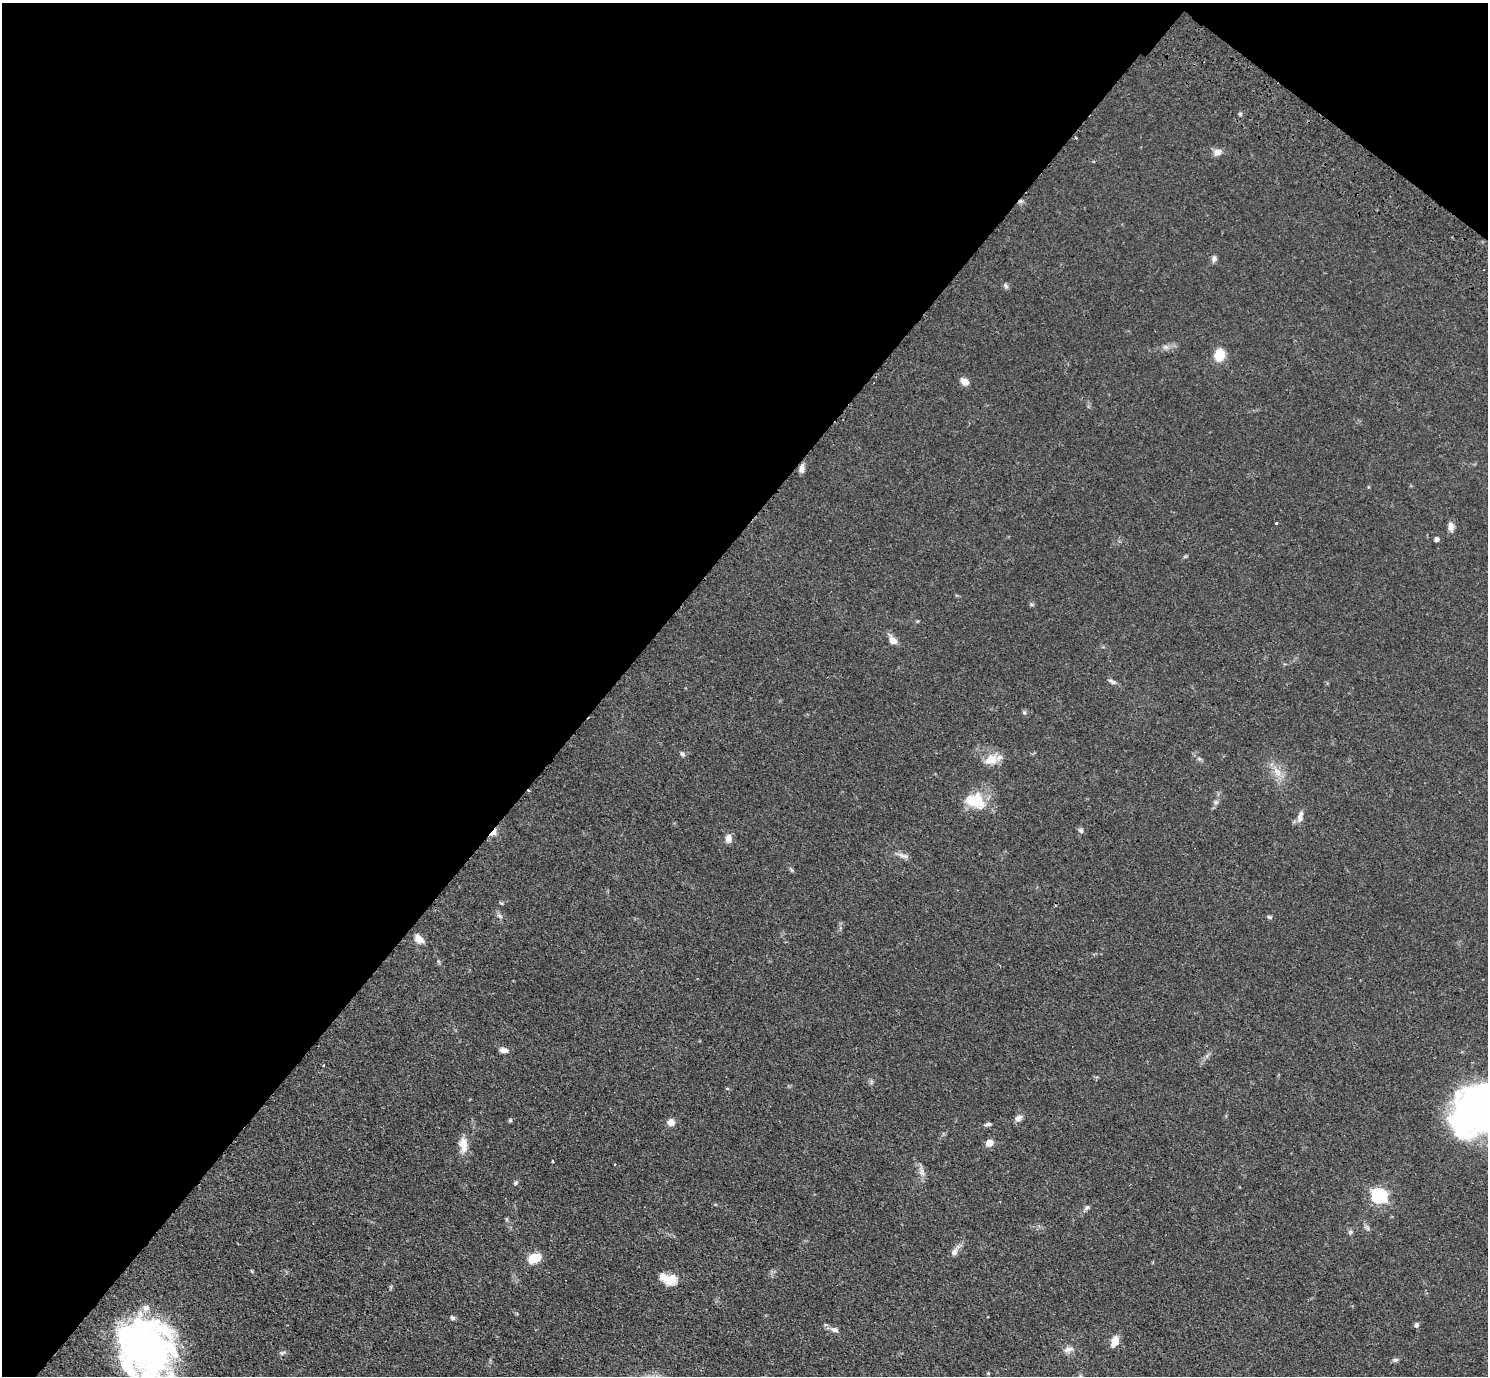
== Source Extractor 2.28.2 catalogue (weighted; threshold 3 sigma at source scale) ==
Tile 2 of 4 x 4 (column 2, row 1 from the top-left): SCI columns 1525-3010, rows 4466-5839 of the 6020 x 6043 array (HDU 1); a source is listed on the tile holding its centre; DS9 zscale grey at full resolution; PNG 1490 x 1378 px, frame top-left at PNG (2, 3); no overlay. Shown black and unused: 43% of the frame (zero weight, under 3 of 4 exposures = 4% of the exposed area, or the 3 px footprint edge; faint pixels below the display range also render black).
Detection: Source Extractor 2.28.2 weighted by HDU 2 'WHT'; one run over the whole footprint, this tile lists its part. Background 0.059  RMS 0.0038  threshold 0.0173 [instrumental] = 3 sigma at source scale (4.5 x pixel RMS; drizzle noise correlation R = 1.50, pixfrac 1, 0.05/0.05 arcsec/px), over >= 5 px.
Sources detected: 62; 2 inside a brighter object's white glare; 3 cosmic-ray / hot-pixel residue — not listed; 2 inside a brighter listed object's ellipse — not listed separately; the other 55 listed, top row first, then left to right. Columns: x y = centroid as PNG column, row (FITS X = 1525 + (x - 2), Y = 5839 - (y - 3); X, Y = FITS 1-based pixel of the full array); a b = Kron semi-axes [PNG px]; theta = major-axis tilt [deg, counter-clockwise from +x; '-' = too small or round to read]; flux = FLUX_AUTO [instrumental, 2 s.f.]
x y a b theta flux
1075 138 3 3 - 0.49
1217 152 10 8 20 2.2
1214 259 8 7 - 1.2
1006 286 9 4 -55 0.78
1166 347 7 5 -44 0.92
1219 355 9 8 - 11
964 381 9 7 -41 2.9
802 468 10 6 87 1.9
1276 523 3 3 - 0.68
1451 526 10 6 -90 2.2
1437 539 4 4 - 1.5
893 640 10 7 -49 3.1
1112 681 13 5 -26 1.1
1024 712 5 5 - 0.6
682 754 6 5 - 0.74
1199 758 7 4 -20 0.64
991 760 19 14 8 5.6
1278 772 13 8 -58 3.5
977 802 21 19 -83 9.9
1216 802 7 4 1 0.69
1300 816 15 7 79 2.2
1081 830 7 6 - 0.89
493 832 10 4 48 5.6
728 838 11 8 88 2.2
903 856 17 5 -13 1.5
500 916 7 4 -45 0.84
1269 917 5 4 - 0.84
419 939 11 7 -43 3.3
504 1050 10 6 -9 1.9
323 1065 3 2 - 0.48
1480 1108 47 37 35 190
1018 1118 10 7 31 1.6
510 1120 5 5 - 0.51
671 1122 7 7 - 2.8
988 1124 8 4 11 0.79
989 1143 7 6 - 3.3
463 1145 19 10 -87 4.5
552 1161 3 3 - 0.82
922 1172 12 6 -79 1.8
515 1183 7 4 50 0.62
1379 1196 7 6 - 75
1087 1208 9 5 41 0.95
1350 1232 6 5 - 0.71
955 1252 15 7 61 2.2
534 1258 13 8 22 7.5
668 1279 22 11 -18 6.2
453 1318 6 4 -41 0.88
1417 1325 5 4 - 1.3
835 1330 10 6 -19 1.5
1115 1342 10 7 68 4.5
146 1346 54 43 -22 140
1068 1349 15 7 16 1.9
282 1353 8 5 30 0.79
1395 1360 8 5 13 0.8
988 1373 4 3 - 0.37
Overlapping masked pixels (flux is a lower limit): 1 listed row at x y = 493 832
Isophote crosses this tile's border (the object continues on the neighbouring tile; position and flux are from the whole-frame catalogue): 1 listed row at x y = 1480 1108